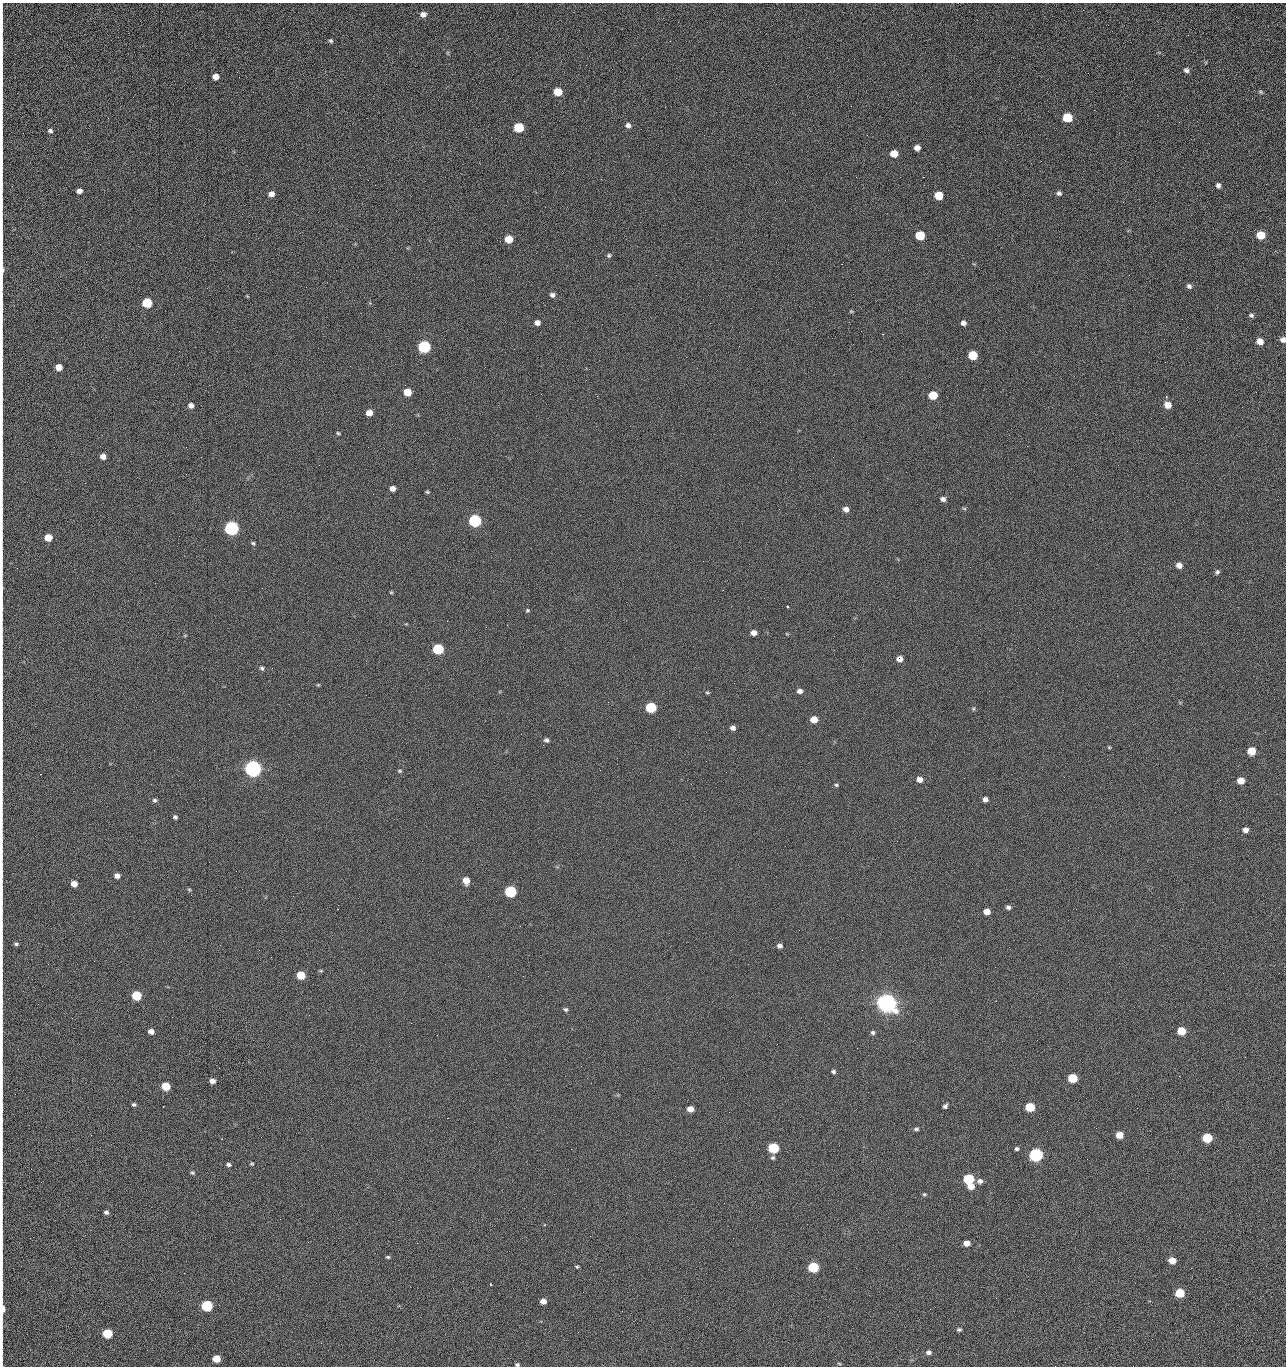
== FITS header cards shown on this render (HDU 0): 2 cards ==
NAXIS1  =                 1284 /fastest changing axis
NAXIS2  =                 1364 /next to fastest changing axis

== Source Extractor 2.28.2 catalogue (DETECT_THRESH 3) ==
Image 1284 x 1364 px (HDU 0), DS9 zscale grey, 1 PNG px = 1 image px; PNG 1288 x 1368 px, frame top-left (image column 1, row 1364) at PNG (2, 3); no overlay
Background 126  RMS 15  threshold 43.5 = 3 sigma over >= 5 px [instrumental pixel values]
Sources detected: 203; all 203 listed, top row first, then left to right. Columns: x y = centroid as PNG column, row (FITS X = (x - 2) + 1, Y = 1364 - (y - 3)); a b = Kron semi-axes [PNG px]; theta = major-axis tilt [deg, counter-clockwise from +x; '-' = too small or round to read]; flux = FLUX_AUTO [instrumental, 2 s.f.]
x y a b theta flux
423 14 6 5 - 5.0e+03
2 16 15 2 90 2.9e+03
1188 35 3 2 - 1.8e+03
331 41 6 5 - 1.7e+03
670 41 2 2 - 2.3e+03
2 52 13 2 90 2.8e+03
2 67 11 2 90 2.0e+03
1186 70 6 5 - 3.0e+03
215 76 5 5 - 8.4e+03
558 92 6 5 - 2.3e+04
1261 92 7 4 -27 1.4e+03
2 101 13 2 90 2.5e+03
1067 117 6 6 - 4.3e+04
1179 122 3 2 - 1.2e+03
628 125 7 6 - 3.8e+03
519 127 6 6 - 5.3e+04
50 131 5 4 - 2.4e+03
2 132 9 2 90 1.2e+03
917 148 5 5 - 6.2e+03
894 154 6 5 - 1.6e+04
1005 160 2 2 - 1.5e+03
1041 161 2 2 - 1.8e+03
856 177 2 2 - 2.4e+03
923 177 2 2 - 3.1e+04
1218 185 6 5 - 3.3e+03
79 191 5 4 - 4.8e+03
1059 193 6 5 - 2.7e+03
271 194 6 5 - 5.8e+03
939 196 6 5 - 2.8e+04
785 200 2 2 - 6.5e+02
1123 202 3 2 - 1.0e+03
920 235 6 6 - 4.1e+04
1261 235 6 5 - 2.5e+04
2 237 20 2 90 3.9e+03
509 239 6 5 - 2.0e+04
609 255 6 5 - 1.7e+03
841 264 2 2 - 2.7e+04
2 269 17 3 -89 5.5e+03
1189 286 6 6 - 2.9e+03
306 287 3 2 - 6.9e+02
552 295 6 5 - 3.2e+03
247 296 5 3 - 7.5e+02
147 303 6 6 - 5.1e+04
2 305 12 2 90 2.2e+03
851 311 5 4 - 1.1e+03
1251 315 6 4 -26 2.0e+03
849 322 3 2 - 9.0e+02
537 323 5 5 - 4.9e+03
710 323 2 2 - 3.4e+03
963 323 5 5 - 3.6e+03
883 334 2 2 - 5.2e+02
1283 340 5 5 - 4.0e+03
1260 341 6 5 - 9.9e+03
739 346 2 2 - 4.6e+02
424 347 6 6 - 1.6e+05
2 353 11 2 90 1.8e+03
973 355 6 6 - 3.9e+04
350 366 2 2 - 2.5e+03
59 367 5 5 - 1.1e+04
407 392 6 5 - 1.9e+04
1256 392 2 2 - 1.4e+03
933 395 6 6 - 3.2e+04
2 399 12 2 90 2.0e+03
191 405 6 6 - 4.7e+03
1167 405 7 6 - 1.0e+04
369 413 5 5 - 9.4e+03
338 433 5 4 - 1.3e+03
1009 435 2 2 - 1.3e+03
1027 446 2 2 - 5.2e+02
186 447 2 2 - 2.9e+03
103 456 5 5 - 6.0e+03
2 457 23 2 90 3.9e+03
85 483 3 2 - 9.3e+02
392 488 5 5 - 5.2e+03
427 492 4 3 - 1.3e+03
943 499 6 5 - 3.4e+03
964 508 6 4 -19 1.2e+03
779 509 2 2 - 4.5e+02
846 509 6 5 - 5.1e+03
2 513 8 2 90 1.4e+03
475 521 6 6 - 1.9e+05
231 528 6 6 - 3.2e+05
48 537 6 5 - 1.8e+04
253 543 5 5 - 1.5e+03
1179 565 6 6 - 5.8e+03
1217 572 6 5 - 2.2e+03
2 589 13 3 86 2.1e+03
391 592 5 4 - 1.0e+03
787 606 3 2 - 1.1e+03
527 610 4 4 - 1.3e+03
447 621 2 2 - 4.6e+02
754 633 6 5 - 5.3e+03
787 634 6 3 -18 9.0e+02
185 635 5 3 - 8.6e+02
438 649 6 6 - 8.9e+04
900 659 6 5 - 6.6e+03
262 668 6 5 - 2.0e+03
318 685 5 4 - 1.0e+03
800 691 6 5 - 3.9e+03
707 692 6 4 -16 1.2e+03
651 708 6 6 - 7.7e+04
973 709 6 5 - 1.4e+03
814 719 6 5 - 1.4e+04
733 728 6 5 - 3.6e+03
546 740 6 5 - 2.6e+03
543 745 2 2 - 3.5e+03
1109 747 4 4 - 1.0e+03
1251 751 6 6 - 2.6e+04
706 761 2 2 - 2.2e+03
617 764 2 2 - 5.7e+02
253 768 7 6 - 7.2e+05
400 771 6 4 -15 1.4e+03
726 772 2 2 - 2.6e+03
40 774 2 2 - 6.3e+02
919 779 6 5 - 6.0e+03
1241 780 6 5 - 1.3e+04
836 785 5 4 - 1.4e+03
985 799 5 5 - 3.9e+03
155 800 5 5 - 1.9e+03
175 817 4 4 - 2.0e+03
1245 830 5 5 - 5.8e+03
117 876 5 4 - 5.4e+03
466 880 6 5 - 1.3e+04
74 884 5 5 - 9.6e+03
2 889 12 2 90 1.9e+03
189 889 5 4 - 1.2e+03
510 892 6 6 - 1.2e+05
1008 907 6 5 - 2.8e+03
987 911 5 5 - 9.4e+03
16 944 6 4 -9 1.7e+03
780 946 6 5 - 3.4e+03
321 971 5 5 - 1.1e+03
301 975 6 5 - 3.3e+04
523 976 2 2 - 2.0e+03
136 995 6 5 - 5.1e+04
2 1002 13 2 90 1.8e+03
886 1003 7 6 - 1.3e+06
565 1009 6 5 - 1.9e+03
411 1023 2 2 - 5.4e+03
151 1031 5 5 - 6.2e+03
1181 1031 6 5 - 2.9e+04
873 1033 6 5 - 2.2e+03
857 1048 2 2 - 1.4e+03
1245 1057 3 2 - 2.1e+03
2 1069 8 2 90 1.4e+03
833 1071 4 4 - 2.0e+03
1179 1076 2 2 - 2.8e+03
1073 1078 6 5 - 4.7e+04
212 1081 5 4 - 5.2e+03
591 1083 2 2 - 4.2e+02
166 1086 6 5 - 3.1e+04
134 1104 5 4 - 1.8e+03
163 1106 2 2 - 6.4e+02
945 1106 6 4 48 2.4e+03
2 1107 14 2 90 2.1e+03
1030 1107 6 5 - 4.4e+04
690 1109 5 5 - 8.8e+03
729 1112 2 2 - 9.6e+02
916 1129 6 5 - 2.0e+03
91 1135 2 2 - 2.6e+03
1119 1135 6 5 - 1.7e+04
1207 1138 6 5 - 5.8e+04
222 1139 2 2 - 5.4e+02
773 1148 6 6 - 7.8e+04
571 1149 2 2 - 9.6e+02
1017 1149 5 4 - 2.0e+03
1036 1155 7 6 - 2.8e+05
773 1158 6 5 - 1.7e+03
1087 1159 2 2 - 1.3e+03
252 1164 4 3 - 1.1e+03
228 1165 6 4 -8 2.3e+03
192 1173 5 4 - 1.5e+03
969 1179 6 6 - 8.4e+04
980 1181 6 6 - 4.1e+03
971 1186 6 5 - 9.9e+03
924 1194 5 4 - 1.3e+03
106 1212 5 4 - 2.4e+03
280 1219 2 2 - 1.9e+03
308 1242 2 2 - 1.9e+03
417 1243 2 2 - 5.5e+03
966 1243 6 5 - 8.6e+03
388 1257 5 3 - 1.4e+03
1172 1260 6 5 - 1.3e+04
577 1266 5 4 - 1.3e+03
813 1267 6 5 - 8.0e+04
2 1284 13 2 90 2.1e+03
490 1284 3 2 - 8.1e+02
583 1292 2 2 - 4.8e+02
1180 1293 6 5 - 4.6e+04
996 1298 2 2 - 2.9e+03
543 1301 5 5 - 7.5e+03
207 1306 6 6 - 9.9e+04
3 1309 9 3 -90 8.9e+03
622 1311 3 2 - 8.7e+02
959 1330 5 4 - 1.9e+03
578 1332 2 2 - 3.7e+03
107 1333 6 5 - 5.3e+04
2 1346 12 2 90 2.2e+03
929 1352 6 5 - 3.4e+03
216 1359 6 5 - 1.8e+04
839 1364 5 3 - 1.0e+03
517 1365 4 4 - 1.7e+03
1055 1366 2 2 - 2.1e+03
At the frame edge (FLAGS 8, measured only in part): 23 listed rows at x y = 2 16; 2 52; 2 67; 2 101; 2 132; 2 237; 2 269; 2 305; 1283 340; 2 353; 2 399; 2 457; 2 513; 2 589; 2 889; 2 1002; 2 1069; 2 1107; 2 1284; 3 1309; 2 1346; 517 1365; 1055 1366

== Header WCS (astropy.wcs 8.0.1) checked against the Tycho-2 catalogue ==
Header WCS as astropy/WCSLIB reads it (CRVAL/CRPIX/CD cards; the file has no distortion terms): RA---TAN/DEC--TAN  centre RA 15:41:40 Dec +52:00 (235.42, +51.99 deg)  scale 1.26 arcsec/px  FOV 26.9' x 28.5'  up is +92 deg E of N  parity flipped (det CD > 0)
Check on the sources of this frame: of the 60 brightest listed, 9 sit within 2.0 arcsec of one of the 11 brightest Tycho-2 stars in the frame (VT <= 12.29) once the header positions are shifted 0.42 arcsec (0.37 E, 0.19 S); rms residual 1.01 arcsec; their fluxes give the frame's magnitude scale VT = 24.38 - 2.5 log10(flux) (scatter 0.22 mag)
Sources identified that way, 9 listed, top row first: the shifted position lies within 2.0 arcsec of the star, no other Tycho-2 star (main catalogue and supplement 1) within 4.0 arcsec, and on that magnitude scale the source's flux lands within +1.5 / -3 mag of the star's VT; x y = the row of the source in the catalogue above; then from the Tycho-2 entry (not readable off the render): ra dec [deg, ICRS J2000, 3 dp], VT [Tycho-2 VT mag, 2 dp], TYC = Tycho-2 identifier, HIP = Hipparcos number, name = IAU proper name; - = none
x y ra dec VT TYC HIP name
424 347 235.614 +52.064 11.61 3489-1132-1 - -
475 521 235.514 +52.049 11.19 3489-1407-1 - -
253 768 235.378 +52.130 9.31 3489-1322-1 76850 -
510 892 235.303 +52.042 11.52 3489-958-1 - -
886 1003 235.232 +51.912 9.59 3489-824-1 - -
1036 1155 235.143 +51.862 10.97 3489-1016-1 - -
969 1179 235.131 +51.886 12.29 3489-908-1 - -
813 1267 235.084 +51.941 11.45 3489-1346-1 - -
207 1306 235.075 +52.152 11.74 3489-912-1 - -